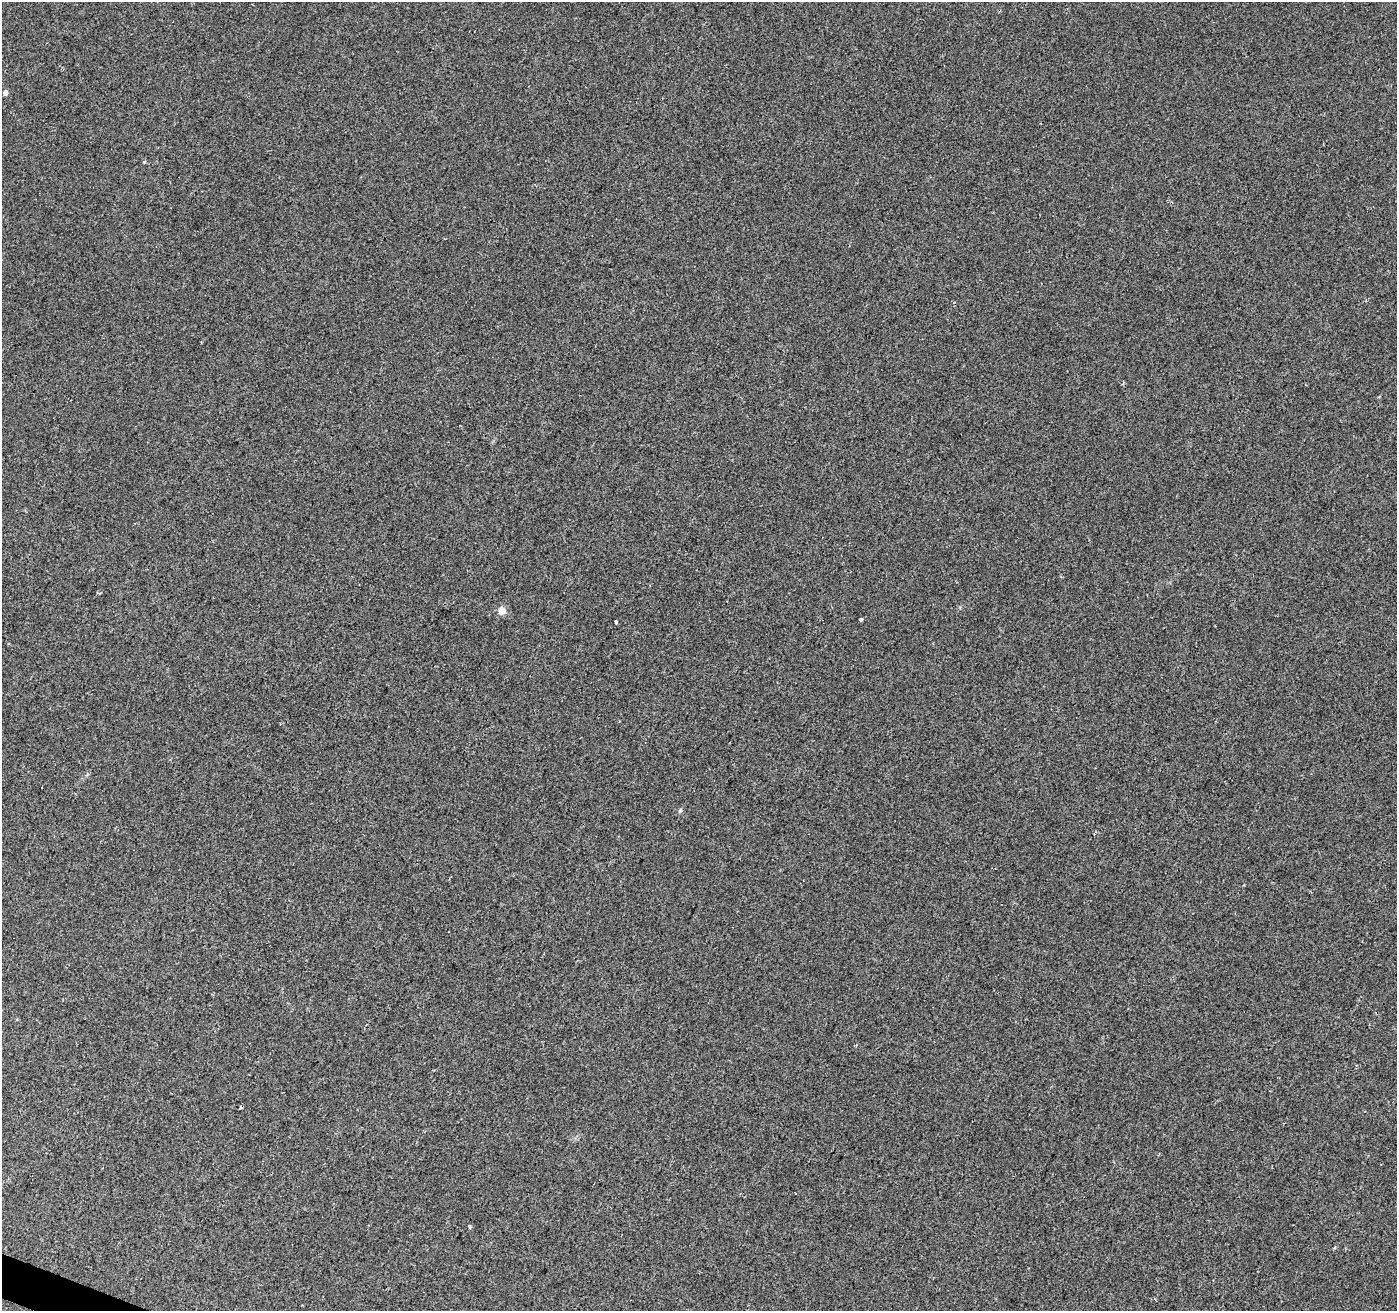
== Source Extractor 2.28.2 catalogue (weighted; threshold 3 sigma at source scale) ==
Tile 7 of 4 x 4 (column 3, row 2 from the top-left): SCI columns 2791-4185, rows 2825-4133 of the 5588 x 5716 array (HDU 1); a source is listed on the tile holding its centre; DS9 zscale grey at full resolution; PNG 1399 x 1313 px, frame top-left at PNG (2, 2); no overlay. Shown black and unused: <1% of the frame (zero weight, under 2 of 3 exposures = <1% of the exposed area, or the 3 px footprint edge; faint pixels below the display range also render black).
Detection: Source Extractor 2.28.2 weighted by HDU 2 'WHT'; one run over the whole footprint, this tile lists its part. Background 0.0255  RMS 0.0059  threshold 0.0265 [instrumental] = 3 sigma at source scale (4.5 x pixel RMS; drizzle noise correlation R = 1.50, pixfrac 1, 0.0396/0.0396 arcsec/px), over >= 5 px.
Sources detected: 8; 2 cosmic-ray / hot-pixel residue — not listed; the other 6 listed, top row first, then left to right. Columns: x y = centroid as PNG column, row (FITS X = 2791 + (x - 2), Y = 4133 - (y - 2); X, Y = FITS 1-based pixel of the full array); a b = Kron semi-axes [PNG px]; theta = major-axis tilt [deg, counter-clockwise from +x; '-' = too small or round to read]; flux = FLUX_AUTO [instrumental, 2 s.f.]
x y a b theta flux
5 92 5 5 - 2
502 611 9 9 - 3.8
861 619 4 3 - 2.3
616 622 4 3 - 1.9
680 810 6 5 - 1
241 1108 4 3 - 0.89